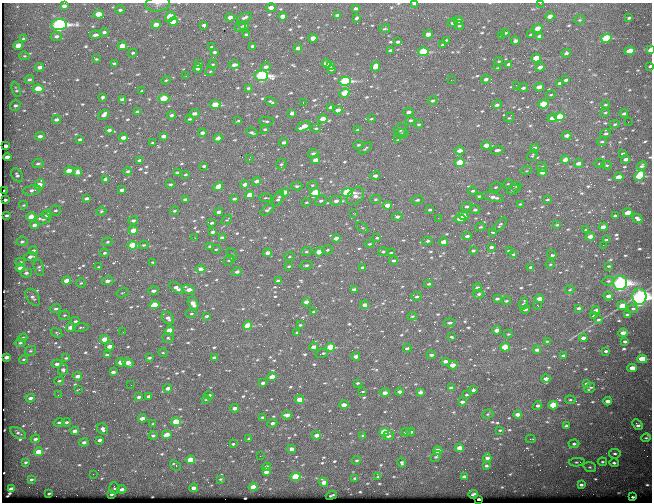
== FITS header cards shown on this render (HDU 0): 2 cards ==
NAXIS1  =                  650
NAXIS2  =                  500

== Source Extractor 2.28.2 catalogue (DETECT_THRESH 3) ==
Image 650 x 500 px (HDU 0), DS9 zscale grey, 1 PNG px = 1 image px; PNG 654 x 504 px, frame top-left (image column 1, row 500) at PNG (2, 3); each listed source drawn as its Kron ellipse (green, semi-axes under 4 px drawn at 4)
Background 585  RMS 3.1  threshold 9.16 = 3 sigma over >= 5 px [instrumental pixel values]
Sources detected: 698; of the 698, the 500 brightest by FLUX_AUTO listed and drawn (198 fainter detections omitted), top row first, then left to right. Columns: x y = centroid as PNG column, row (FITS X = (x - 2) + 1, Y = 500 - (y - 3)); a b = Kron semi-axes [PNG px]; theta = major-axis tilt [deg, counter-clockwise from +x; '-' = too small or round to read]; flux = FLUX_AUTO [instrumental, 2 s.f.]
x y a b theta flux
540 3 2 2 - 320
158 4 12 7 6 790
414 4 4 2 - 300
64 6 4 3 - 840
271 8 5 3 - 1300
355 8 4 3 - 390
120 10 5 4 - 410
98 14 5 4 - 4300
337 15 4 3 - 410
283 16 4 3 - 1400
550 16 4 3 - 1400
170 17 5 4 - 6000
230 17 4 3 - 1500
245 18 8 4 21 500
356 18 4 3 - 360
629 18 4 2 - 290
580 20 5 4 - 270
458 21 4 3 - 1500
173 22 5 4 - 4200
452 23 5 4 - 370
59 25 8 5 5 55000
156 25 5 4 - 2800
204 25 4 3 - 550
244 26 5 4 - 480
459 26 4 4 - 240
240 27 6 4 2 450
538 28 5 3 - 2300
385 29 5 3 - 250
104 32 5 3 - 490
505 33 4 2 - 390
246 34 3 3 - 360
428 34 4 4 - 1900
95 35 5 3 - 630
531 35 4 3 - 500
56 36 5 4 - 590
502 36 4 3 - 250
539 36 4 3 - 650
313 38 4 3 - 2800
606 38 5 4 - 12000
24 39 4 3 - 510
446 40 3 2 - 250
515 41 4 3 - 610
398 42 3 3 - 370
18 45 5 4 - 2400
442 45 4 3 - 390
122 46 4 4 - 2800
253 46 4 3 - 570
212 47 4 3 - 380
298 48 4 3 - 1300
391 50 4 3 - 310
650 50 3 3 - 2400
630 51 5 3 - 4900
214 52 3 3 - 390
423 52 5 4 - 14000
132 53 4 3 - 310
566 53 5 4 - 490
24 56 5 4 - 240
536 58 5 4 - 4900
96 59 4 3 - 250
499 61 4 3 - 250
114 63 3 3 - 290
326 63 4 4 - 1700
198 64 4 3 - 750
213 64 4 3 - 230
508 64 4 3 - 420
234 65 6 3 0 980
330 66 4 3 - 320
650 66 3 3 - 370
40 67 4 3 - 940
266 67 5 4 - 780
375 67 5 4 - 1900
540 67 5 3 - 990
198 68 4 3 - 810
498 68 3 3 - 260
331 70 3 3 - 240
210 71 5 4 - 270
186 76 2 2 - 260
261 76 7 5 4 43000
29 79 5 4 - 430
486 79 5 4 - 700
166 80 4 3 - 230
451 80 2 2 - 710
566 80 4 3 - 520
345 81 6 4 16 28000
559 83 4 3 - 360
516 85 2 2 - 320
539 87 5 3 - 1700
248 88 4 4 - 320
523 88 5 4 - 470
38 89 5 4 - 4600
16 90 7 4 -71 330
142 91 3 2 - 230
344 93 5 4 - 4600
551 95 5 3 - 250
103 97 4 3 - 450
164 98 5 4 - 6200
122 99 4 3 - 590
433 101 5 4 - 490
271 102 6 3 -31 350
303 102 3 2 - 900
543 104 5 4 - 8600
15 105 5 5 - 490
215 105 5 4 - 5000
497 105 5 4 - 640
605 105 4 3 - 270
330 107 3 3 - 330
338 110 4 3 - 1800
137 112 4 3 - 450
408 112 5 4 - 840
292 113 4 3 - 880
605 113 4 4 - 230
624 113 4 3 - 550
194 114 5 3 - 820
104 115 6 3 42 1100
172 115 4 4 - 470
509 117 5 2 - 250
559 117 5 4 - 6500
552 118 4 3 - 1400
189 119 4 3 - 310
323 119 5 4 - 2100
371 119 4 3 - 240
56 120 4 3 - 650
410 120 5 4 - 410
238 121 4 3 - 230
266 121 7 3 -1 320
628 122 2 2 - 310
419 124 4 3 - 340
615 124 5 4 - 280
304 126 7 3 26 3000
316 128 5 4 - 270
265 129 4 3 - 300
109 130 4 3 - 540
357 130 4 3 - 370
401 130 6 6 - 450
252 132 6 4 -29 410
203 133 4 3 - 800
403 133 5 4 - 280
606 134 5 4 - 570
567 135 5 3 - 1100
40 136 4 3 - 860
163 136 4 3 - 870
123 137 4 3 - 1000
218 138 4 3 - 1100
80 139 4 3 - 370
398 140 4 3 - 270
284 142 4 4 - 610
602 142 5 4 - 290
153 143 3 3 - 340
358 145 5 4 - 340
486 145 4 3 - 2100
6 146 4 3 - 1000
365 148 8 3 38 310
535 148 4 3 - 1100
497 150 6 4 10 560
460 151 5 4 - 1500
313 153 5 4 - 640
623 154 4 3 - 450
532 155 6 4 53 300
7 157 4 3 - 1400
249 159 3 2 - 2100
626 159 4 3 - 1000
140 160 4 3 - 710
316 160 4 3 - 2100
565 160 4 3 - 1600
459 163 5 4 - 9000
600 163 5 3 - 280
38 164 5 4 - 450
281 164 5 5 - 340
579 164 4 4 - 1500
607 165 5 4 - 260
204 166 4 3 - 360
642 166 5 4 - 450
542 167 5 5 - 340
69 171 4 4 - 4100
128 171 4 3 - 400
526 171 5 3 - 230
77 172 4 4 - 830
542 172 4 3 - 1200
177 173 4 3 - 430
17 175 7 5 -60 560
186 175 3 3 - 250
375 176 5 4 - 790
640 176 6 4 46 13000
619 177 5 3 - 2700
105 179 4 3 - 500
257 181 4 3 - 1100
170 184 4 3 - 310
245 184 4 3 - 1400
508 184 5 4 - 230
39 185 6 4 54 2900
312 185 5 4 - 290
218 186 5 4 - 2200
297 186 5 4 - 400
516 186 5 4 - 240
495 187 6 4 26 320
513 189 6 5 - 480
4 190 2 2 - 260
32 190 9 5 10 790
122 190 4 3 - 710
473 191 4 4 - 370
284 192 4 3 - 2300
315 192 5 4 - 6800
347 193 5 4 - 25000
250 195 4 3 - 4500
355 196 10 7 45 1300
479 196 3 2 - 310
493 197 11 3 -13 1100
87 198 4 3 - 530
266 198 6 2 -3 230
185 199 4 3 - 460
234 199 4 3 - 400
278 199 8 4 61 610
375 199 5 4 - 290
5 200 3 3 - 510
417 200 6 4 8 450
547 200 3 3 - 280
321 201 6 5 - 490
336 201 6 5 - 840
306 202 4 3 - 230
520 204 3 3 - 230
23 205 4 3 - 240
387 205 4 3 - 2400
467 206 5 4 - 490
55 210 5 5 - 380
267 210 8 4 38 560
430 210 3 3 - 370
475 210 5 4 - 440
101 211 5 4 - 290
174 211 4 3 - 320
219 212 4 3 - 1000
353 213 3 2 - 280
628 213 5 3 - 3200
7 215 4 3 - 410
47 215 5 4 - 1100
615 215 3 3 - 280
464 216 5 4 - 2500
31 217 4 4 - 2200
397 217 5 4 - 590
438 218 3 2 - 390
43 219 8 5 14 510
460 219 6 4 -4 2400
637 219 5 3 - 680
133 220 5 4 - 590
227 220 6 3 39 230
212 223 3 3 - 350
35 225 4 3 - 1000
500 225 9 4 50 400
557 225 4 3 - 300
362 227 7 4 -35 340
480 227 5 3 - 300
603 227 4 3 - 1700
133 230 4 4 - 3200
586 230 3 3 - 320
213 232 4 3 - 750
493 232 3 2 - 230
467 236 4 3 - 620
590 237 4 4 - 1800
195 238 2 2 - 330
222 238 4 3 - 910
336 238 4 3 - 1200
377 238 4 3 - 290
606 240 3 2 - 300
22 241 5 5 - 450
428 241 5 4 - 460
107 242 5 4 - 300
443 242 4 3 - 1900
369 244 4 3 - 250
132 245 5 4 - 7300
144 245 5 3 - 260
603 245 2 2 - 1000
210 246 4 3 - 310
491 247 4 3 - 510
216 249 4 3 - 250
33 250 4 4 - 410
327 250 5 4 - 330
306 251 5 4 - 330
473 251 4 3 - 480
509 251 4 3 - 280
319 252 5 4 - 2900
383 252 5 4 - 370
104 253 4 3 - 370
268 253 4 3 - 1100
391 253 4 2 - 350
232 254 7 4 -60 360
514 254 4 3 - 480
552 255 5 3 - 1900
30 257 6 4 10 720
290 257 5 3 - 240
229 260 6 4 38 320
393 261 4 4 - 410
20 262 5 4 - 300
153 262 4 3 - 270
550 264 4 4 - 240
306 265 6 4 7 400
289 266 4 3 - 280
609 266 3 3 - 240
99 267 3 3 - 280
363 267 4 3 - 690
531 267 4 3 - 460
20 268 4 3 - 1600
39 268 8 5 -77 400
201 269 4 3 - 1700
237 272 5 4 - 590
26 273 5 4 - 640
67 281 4 3 - 2600
108 281 6 3 12 1100
278 281 4 3 - 1000
608 281 6 4 13 400
81 283 4 4 - 270
620 283 7 7 - 80000
429 284 4 3 - 310
176 288 8 4 -33 1200
478 288 4 3 - 1000
189 289 6 4 -15 1600
354 289 4 3 - 700
570 290 5 3 - 250
153 291 5 4 - 620
123 293 6 3 20 230
479 294 5 4 - 510
608 296 4 3 - 910
639 296 8 7 - 100000
33 297 9 6 -55 640
416 297 5 4 - 410
497 299 4 3 - 510
539 299 4 3 - 2800
506 301 5 3 - 310
306 302 4 3 - 1300
193 304 7 4 -59 1500
524 304 6 4 74 560
154 305 5 4 - 4600
365 305 4 3 - 1500
538 306 3 2 - 490
622 306 5 4 - 4100
579 308 3 3 - 450
56 309 5 4 - 520
525 309 5 3 - 370
633 309 5 4 - 330
596 310 4 3 - 1100
314 311 3 3 - 300
191 314 5 3 - 280
627 314 3 3 - 310
64 315 6 4 19 310
207 316 4 3 - 370
412 316 5 4 - 270
594 316 3 2 - 260
168 318 7 5 -47 910
598 320 4 3 - 320
75 321 4 3 - 360
449 323 5 4 - 490
300 325 3 3 - 250
247 326 5 4 - 7100
71 327 4 3 - 1700
81 327 8 3 5 240
497 330 4 3 - 1600
169 331 5 4 - 4900
123 332 2 2 - 420
297 332 3 3 - 250
57 333 6 4 -32 250
623 333 4 3 - 2100
508 334 4 3 - 240
452 337 4 3 - 280
23 338 5 3 - 300
168 338 5 5 - 370
583 338 4 3 - 1300
104 339 4 3 - 4800
547 341 3 3 - 230
625 341 4 3 - 500
20 343 5 4 - 380
109 346 4 3 - 1700
314 347 4 3 - 1500
330 347 5 4 - 11000
505 347 5 4 - 6600
407 348 4 3 - 500
537 350 4 3 - 710
30 351 6 4 29 350
606 351 4 3 - 380
163 353 4 4 - 230
322 353 6 2 15 390
107 355 4 3 - 460
431 355 4 3 - 520
563 355 3 3 - 300
356 356 4 3 - 1000
6 357 4 3 - 980
214 357 4 3 - 550
66 358 4 3 - 290
149 358 4 3 - 440
642 359 5 4 - 6800
24 360 4 3 - 260
445 361 4 3 - 860
121 362 5 3 - 2400
128 363 6 4 -33 2000
57 364 5 4 - 830
453 365 4 3 - 2600
632 368 4 3 - 2500
63 370 5 5 - 600
113 372 4 3 - 590
77 376 4 3 - 1100
272 377 4 3 - 2300
546 379 4 3 - 950
59 381 5 3 - 310
263 383 4 3 - 660
357 383 3 3 - 300
587 383 3 3 - 430
131 385 2 2 - 260
168 388 4 3 - 1200
451 388 4 3 - 1000
590 388 6 2 35 310
78 389 4 2 - 230
473 390 4 3 - 530
362 391 3 2 - 290
400 392 4 3 - 770
420 392 4 3 - 750
385 393 5 4 - 1100
58 395 2 2 - 320
209 395 4 3 - 540
466 395 3 3 - 280
148 396 3 3 - 500
139 397 4 3 - 670
30 398 5 4 - 890
206 399 4 4 - 250
299 400 4 4 - 4300
570 400 5 4 - 260
608 401 4 3 - 1000
462 402 4 3 - 630
344 405 4 3 - 1700
553 405 5 4 - 8100
538 406 4 3 - 610
235 408 4 3 - 1300
488 414 6 4 24 300
517 414 4 3 - 1300
287 415 5 4 - 1500
262 417 4 3 - 330
142 418 4 3 - 1500
59 422 5 4 - 370
66 422 4 3 - 400
176 422 5 4 - 6400
272 423 5 3 - 720
153 424 4 3 - 270
637 425 6 3 -46 690
566 426 4 3 - 410
103 429 6 5 - 790
500 430 4 3 - 240
75 431 4 3 - 1200
384 432 5 4 - 8600
406 432 5 4 - 350
411 432 4 3 - 560
18 433 9 5 -29 490
167 434 5 3 - 1700
316 435 4 3 - 1200
363 435 4 2 - 310
153 436 4 4 - 380
388 436 6 4 10 850
646 438 5 4 - 230
35 439 5 3 - 600
249 439 3 3 - 270
531 439 5 2 - 320
100 440 4 3 - 650
84 442 4 4 - 590
233 444 3 3 - 280
574 444 5 4 - 420
459 448 4 3 - 2000
292 449 4 3 - 1300
438 451 4 4 - 3500
38 452 4 3 - 3500
615 454 6 5 - 450
260 456 2 2 - 660
436 457 6 3 52 350
487 458 4 3 - 860
190 460 5 4 - 5800
356 460 5 4 - 280
26 462 3 3 - 320
577 462 8 3 5 310
602 462 5 3 - 290
402 463 5 4 - 430
614 463 5 4 - 440
175 465 6 2 -39 380
486 466 3 3 - 390
266 467 4 3 - 1400
590 467 6 5 - 350
266 472 4 3 - 1000
93 474 2 2 - 290
378 476 4 3 - 260
464 476 4 3 - 540
295 477 5 4 - 8600
355 478 4 3 - 290
220 479 4 4 - 250
31 480 3 3 - 340
324 482 5 4 - 2000
581 485 4 3 - 520
253 487 4 4 - 3500
114 488 6 5 - 310
194 488 4 3 - 1300
11 489 4 3 - 1000
122 489 4 3 - 720
49 493 3 2 - 230
111 494 3 3 - 400
473 494 5 3 - 300
331 495 6 2 21 260
633 497 3 2 - 370
479 499 3 2 - 650
At the frame edge (FLAGS 8, measured only in part): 6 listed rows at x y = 540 3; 158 4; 414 4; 650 50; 650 66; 639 296
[198 fainter detections neither listed nor drawn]